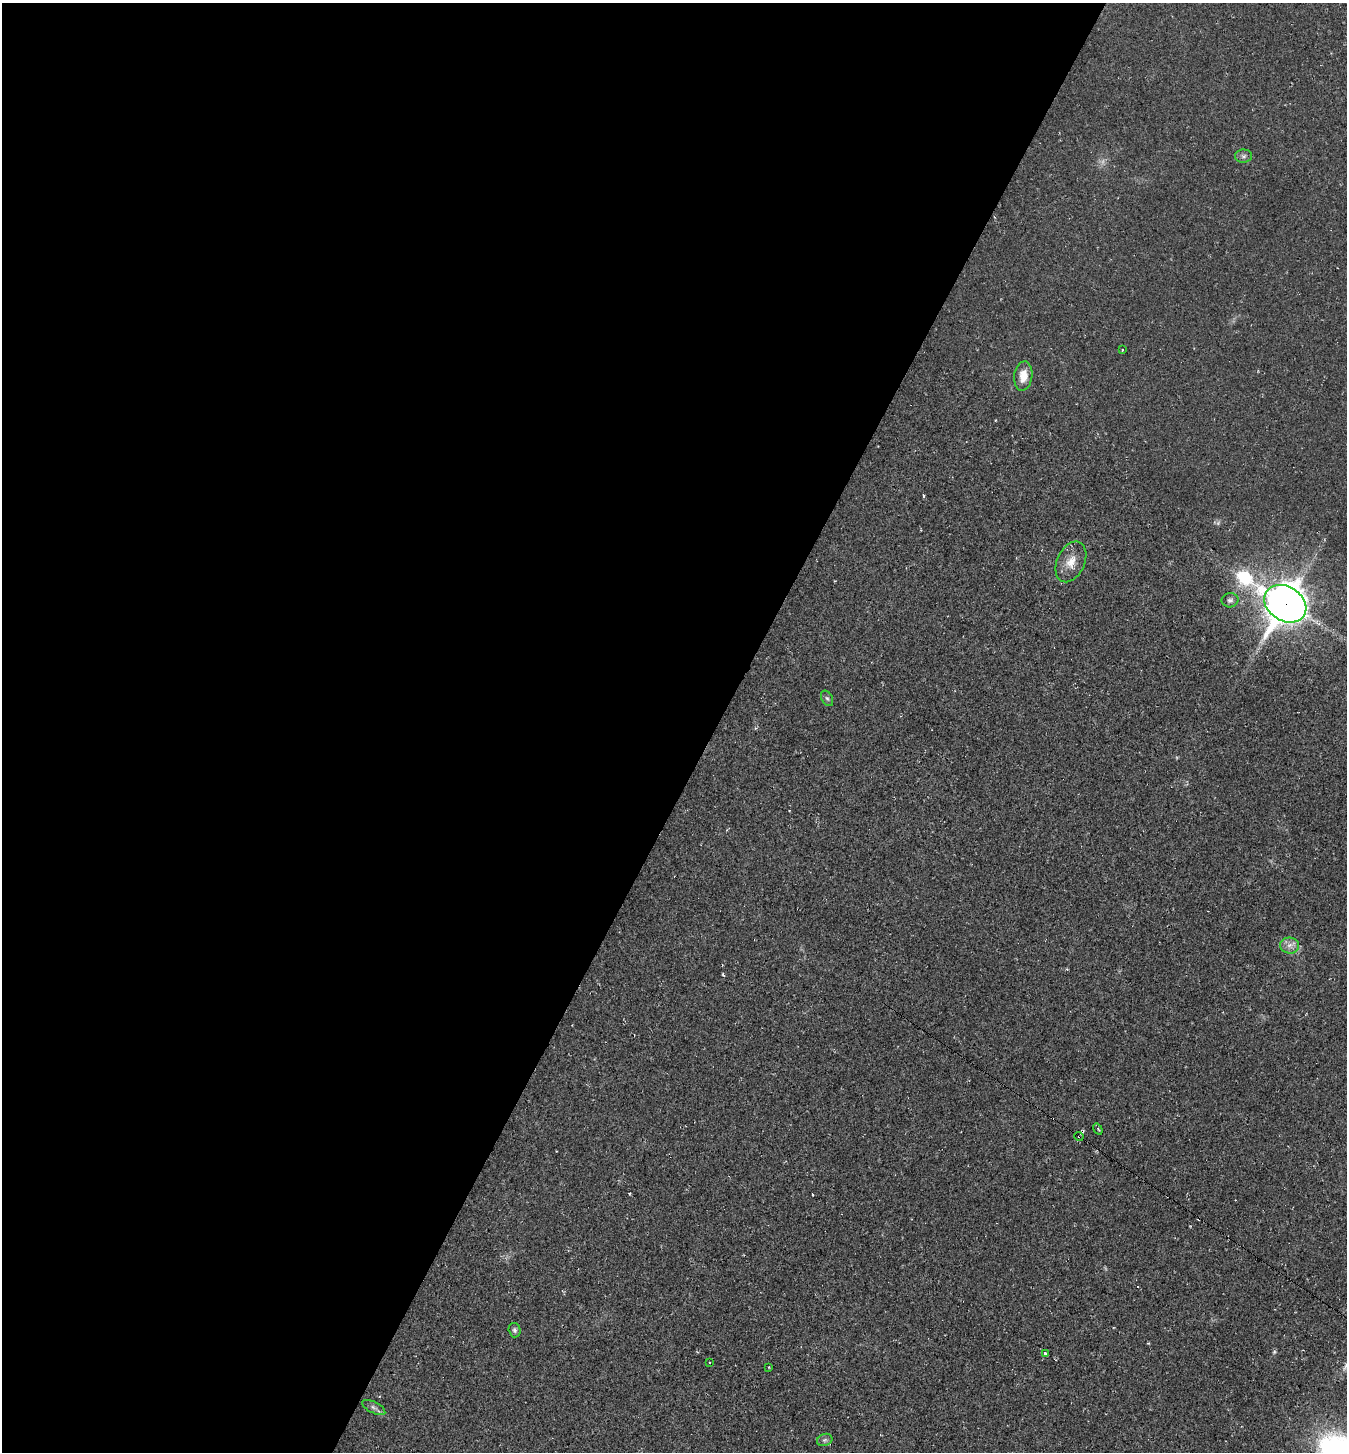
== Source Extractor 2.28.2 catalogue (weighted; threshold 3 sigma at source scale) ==
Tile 5 of 4 x 4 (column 1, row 2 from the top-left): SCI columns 285-1629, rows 2901-4350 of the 5808 x 5800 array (HDU 1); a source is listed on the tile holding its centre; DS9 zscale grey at full resolution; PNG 1349 x 1454 px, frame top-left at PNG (2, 3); each listed source drawn as its Kron ellipse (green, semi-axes under 4 px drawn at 4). Shown black and unused: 53% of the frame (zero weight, under 2 of 3 exposures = <1% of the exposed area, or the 3 px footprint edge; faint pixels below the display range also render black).
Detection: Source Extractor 2.28.2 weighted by HDU 2 'WHT'; one run over the whole footprint, this tile lists its part. Background 0.0201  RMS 0.0059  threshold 0.0266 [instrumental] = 3 sigma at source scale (4.5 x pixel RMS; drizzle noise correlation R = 1.50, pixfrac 1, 0.05/0.05 arcsec/px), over >= 5 px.
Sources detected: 20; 2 too faint to see at this stretch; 2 cosmic-ray / hot-pixel residue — neither listed nor drawn; the other 16 listed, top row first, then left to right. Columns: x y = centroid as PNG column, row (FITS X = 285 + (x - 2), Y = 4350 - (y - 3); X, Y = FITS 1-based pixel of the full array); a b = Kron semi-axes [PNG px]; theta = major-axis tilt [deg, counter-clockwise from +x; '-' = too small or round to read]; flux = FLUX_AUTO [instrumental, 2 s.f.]
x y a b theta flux
1244 156 8 6 2 1.7
1123 350 3 3 - 1.3
1023 376 14 9 83 8.1
1071 562 21 14 65 8.9
1230 600 8 7 - 1.9
1285 604 22 17 -33 1400
827 698 8 5 -61 1.3
1290 946 9 8 - 3.5
1098 1129 6 3 -54 0.72
1079 1136 5 4 - 1.4
515 1330 7 6 - 1.5
1045 1353 3 3 - 2.1
710 1363 3 2 - 0.67
769 1367 3 2 - 0.35
374 1407 13 5 -27 2.3
825 1440 8 6 20 1.6
Overlapping masked pixels (flux is a lower limit): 2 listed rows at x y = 1285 604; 1079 1136
Unlisted compact peaks at least as high as the median listed source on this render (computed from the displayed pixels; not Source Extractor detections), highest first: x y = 1274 1352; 924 496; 723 975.